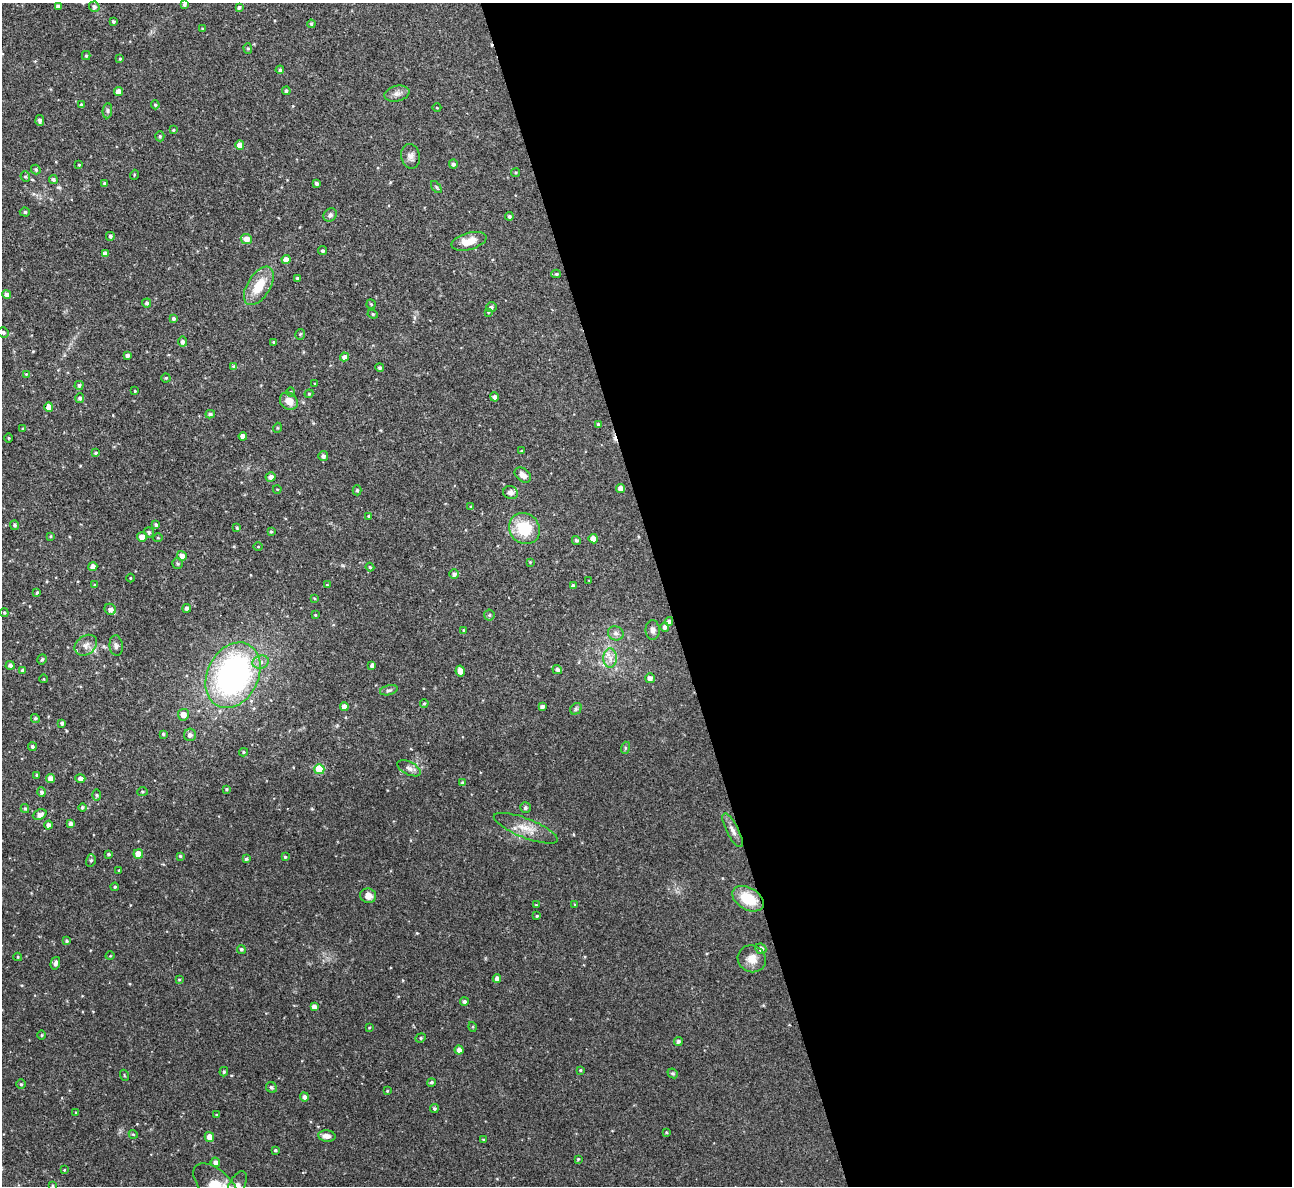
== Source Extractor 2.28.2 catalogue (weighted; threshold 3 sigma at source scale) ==
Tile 8 of 4 x 4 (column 4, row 2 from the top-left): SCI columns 3869-5158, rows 2512-3695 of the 5158 x 5143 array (HDU 1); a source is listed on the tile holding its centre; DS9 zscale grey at full resolution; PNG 1294 x 1188 px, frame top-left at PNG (2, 3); each listed source drawn as its Kron ellipse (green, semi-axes under 4 px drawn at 4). Shown black and unused: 49% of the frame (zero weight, under 3 of 4 exposures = <1% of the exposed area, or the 3 px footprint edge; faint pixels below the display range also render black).
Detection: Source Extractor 2.28.2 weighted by HDU 2 'WHT'; one run over the whole footprint, this tile lists its part. Background 0.072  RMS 0.0054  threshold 0.0245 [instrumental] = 3 sigma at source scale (4.5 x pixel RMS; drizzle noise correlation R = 1.50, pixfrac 1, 0.05/0.05 arcsec/px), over >= 5 px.
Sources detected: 227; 2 cosmic-ray / hot-pixel residue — neither listed nor drawn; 4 inside a brighter listed object's ellipse — not listed separately; the other 221 listed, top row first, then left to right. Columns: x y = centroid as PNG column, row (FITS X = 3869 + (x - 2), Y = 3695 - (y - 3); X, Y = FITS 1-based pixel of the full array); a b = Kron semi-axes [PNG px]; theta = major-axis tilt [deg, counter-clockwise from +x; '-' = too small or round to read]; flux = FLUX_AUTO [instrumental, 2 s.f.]
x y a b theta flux
184 5 4 4 - 1.1
58 6 4 4 - 2
94 7 5 5 - 1.5
239 7 4 3 - 1
113 22 4 4 - 0.97
311 24 4 3 - 1.1
203 29 4 3 - 0.55
248 48 5 4 - 0.78
86 56 4 4 - 0.72
120 59 3 3 - 0.57
280 70 4 3 - 1
286 91 4 4 - 1
118 92 4 4 - 3.6
397 94 12 8 12 2.7
81 105 4 3 - 1.3
155 105 4 3 - 0.64
437 108 4 3 - 0.38
107 111 7 5 86 1
40 120 5 3 - 1.4
173 130 4 3 - 0.67
160 136 5 4 - 0.81
240 145 5 4 - 3.8
411 156 12 9 -78 2.8
453 164 4 4 - 1.3
79 165 4 3 - 0.5
36 170 5 4 - 0.97
516 173 5 3 - 0.57
134 175 5 3 - 0.46
25 177 5 4 - 0.76
53 179 4 4 - 1
105 183 4 4 - 1.2
316 183 3 3 - 1.4
436 187 7 3 -54 0.79
25 212 5 4 - 0.96
330 215 7 6 - 1.5
509 216 4 4 - 0.99
110 236 4 4 - 1.2
246 239 5 5 - 4.8
469 241 18 8 15 7.2
322 251 4 4 - 0.92
105 254 4 4 - 2.4
286 260 4 4 - 4.1
556 274 5 4 - 0.74
297 278 3 3 - 0.82
259 286 21 11 58 13
7 294 4 4 - 2
147 303 4 4 - 1.3
371 304 5 4 - 0.68
491 307 5 5 - 1.4
488 312 4 3 - 0.54
373 314 5 4 - 0.73
173 318 4 3 - 1.1
3 332 5 5 - 1.1
300 334 5 5 - 0.68
182 342 5 4 - 1.7
274 342 3 3 - 0.66
127 356 4 4 - 1.6
344 357 4 4 - 2.5
234 367 4 4 - 2
380 368 4 4 - 1.1
26 374 3 3 - 0.45
166 378 4 4 - 0.67
315 384 4 2 - 0.38
79 385 4 4 - 1
135 391 3 3 - 0.47
291 392 5 4 - 0.6
309 394 4 4 - 0.7
494 397 4 4 - 1.4
80 398 5 4 - 1.2
289 401 9 8 - 5
49 407 5 4 - 4.1
210 414 5 4 - 1.2
598 424 4 3 - 0.77
277 428 5 3 - 0.48
23 429 4 3 - 0.57
243 436 4 4 - 3.1
9 438 4 3 - 0.41
521 451 4 3 - 0.61
96 453 4 3 - 0.57
323 456 5 5 - 1.6
523 475 9 6 -38 3
271 477 5 4 - 2.4
621 488 4 4 - 3.4
277 489 4 2 - 0.37
357 490 5 4 - 0.83
510 493 7 6 - 2
471 507 4 4 - 0.66
369 516 3 3 - 0.88
15 525 5 4 - 1.2
156 525 4 3 - 1.2
237 528 4 3 - 0.54
524 528 16 14 -48 18
271 531 4 3 - 0.69
149 532 5 4 - 1.1
51 536 3 3 - 0.56
142 537 5 5 - 3.8
158 538 5 3 - 0.51
593 539 4 4 - 4.2
576 540 4 4 - 0.97
258 547 4 3 - 0.42
182 556 5 4 - 2.9
530 562 4 4 - 0.44
177 564 5 5 - 0.86
93 567 5 4 - 2.6
370 567 4 4 - 0.68
454 574 5 4 - 1.5
130 578 4 3 - 0.39
589 581 3 2 - 0.38
95 585 4 3 - 0.57
327 585 4 3 - 0.46
573 586 4 4 - 1.3
37 593 3 2 - 0.62
314 598 4 3 - 0.47
187 608 4 4 - 2
110 609 6 5 - 2.1
4 613 4 3 - 0.64
315 615 3 3 - 0.52
489 615 5 5 - 0.68
669 621 4 4 - 1.7
665 627 5 4 - 1.7
463 630 4 3 - 0.54
653 630 10 7 -88 2
616 633 8 7 - 1.9
86 645 12 9 36 3
116 646 10 6 -85 1.6
610 658 9 7 90 3.2
42 659 5 4 - 0.87
261 662 8 6 16 2.4
10 665 5 4 - 1.6
372 666 4 4 - 1.4
23 670 4 4 - 0.9
557 670 5 4 - 1.5
460 671 5 4 - 2.7
233 675 34 25 63 150
650 678 5 5 - 2.4
44 679 4 3 - 0.38
389 690 9 5 13 1.2
424 703 4 3 - 0.63
344 707 4 4 - 3.2
542 707 4 3 - 1.4
576 709 6 5 - 0.95
183 715 6 5 - 4.2
35 718 4 4 - 0.87
62 723 4 3 - 1.2
163 734 3 3 - 0.63
190 735 6 6 - 1.9
32 747 4 4 - 1.1
625 748 6 4 73 0.67
243 752 4 4 - 0.61
409 768 13 6 -27 2.2
319 769 5 5 - 18
37 775 3 3 - 0.57
50 778 4 4 - 3
80 778 5 4 - 1.9
463 783 4 4 - 1.1
226 789 4 4 - 0.73
42 792 5 4 - 1.1
143 792 5 4 - 0.65
96 795 6 3 -88 0.51
82 807 4 4 - 0.83
525 808 5 5 - 1.4
25 809 4 4 - 0.68
40 814 7 5 23 2.4
71 824 4 4 - 1.4
48 825 4 4 - 2.2
526 828 34 9 -21 8.5
732 830 18 6 -63 3
109 854 4 3 - 0.8
138 854 5 4 - 7.2
180 856 4 4 - 0.64
285 857 4 3 - 0.78
246 859 4 4 - 0.85
91 860 6 5 - 0.97
119 870 3 2 - 0.42
115 887 4 3 - 0.64
368 896 8 7 - 4
748 899 17 11 -30 16
536 905 3 2 - 0.39
575 905 3 3 - 0.47
537 916 3 3 - 0.56
67 941 4 4 - 0.86
241 949 4 4 - 1
761 949 5 5 - 2.1
110 956 4 3 - 0.39
18 957 4 4 - 0.52
752 959 14 13 - 5.5
55 963 6 4 74 2
497 979 4 4 - 2.3
179 980 4 4 - 0.5
464 1002 4 4 - 1.5
314 1007 4 4 - 2.6
473 1027 5 3 - 0.5
369 1028 4 2 - 0.4
41 1035 5 3 - 0.55
421 1038 5 4 - 0.82
678 1041 4 4 - 1.2
459 1050 4 4 - 2.7
580 1070 3 3 - 0.5
224 1072 4 3 - 0.74
673 1073 5 4 - 0.69
124 1075 5 3 - 0.48
431 1082 4 4 - 0.89
21 1084 4 4 - 0.72
271 1087 6 5 - 0.91
387 1091 3 3 - 0.43
304 1097 4 4 - 1.8
434 1108 4 4 - 0.99
76 1113 3 3 - 0.53
216 1115 4 3 - 0.42
666 1132 4 4 - 0.5
133 1134 5 3 - 0.55
327 1136 9 5 -5 3
209 1137 5 5 - 4.4
483 1140 4 3 - 0.54
275 1150 4 3 - 0.76
578 1159 4 4 - 0.55
215 1162 5 4 - 2.4
64 1170 3 2 - 0.39
52 1185 4 3 - 0.42
217 1186 29 15 -44 16
237 1186 16 8 63 4
Overlapping masked pixels (flux is a lower limit): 1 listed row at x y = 669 621
Isophote crosses this tile's border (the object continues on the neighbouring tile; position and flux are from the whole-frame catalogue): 2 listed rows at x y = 217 1186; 237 1186